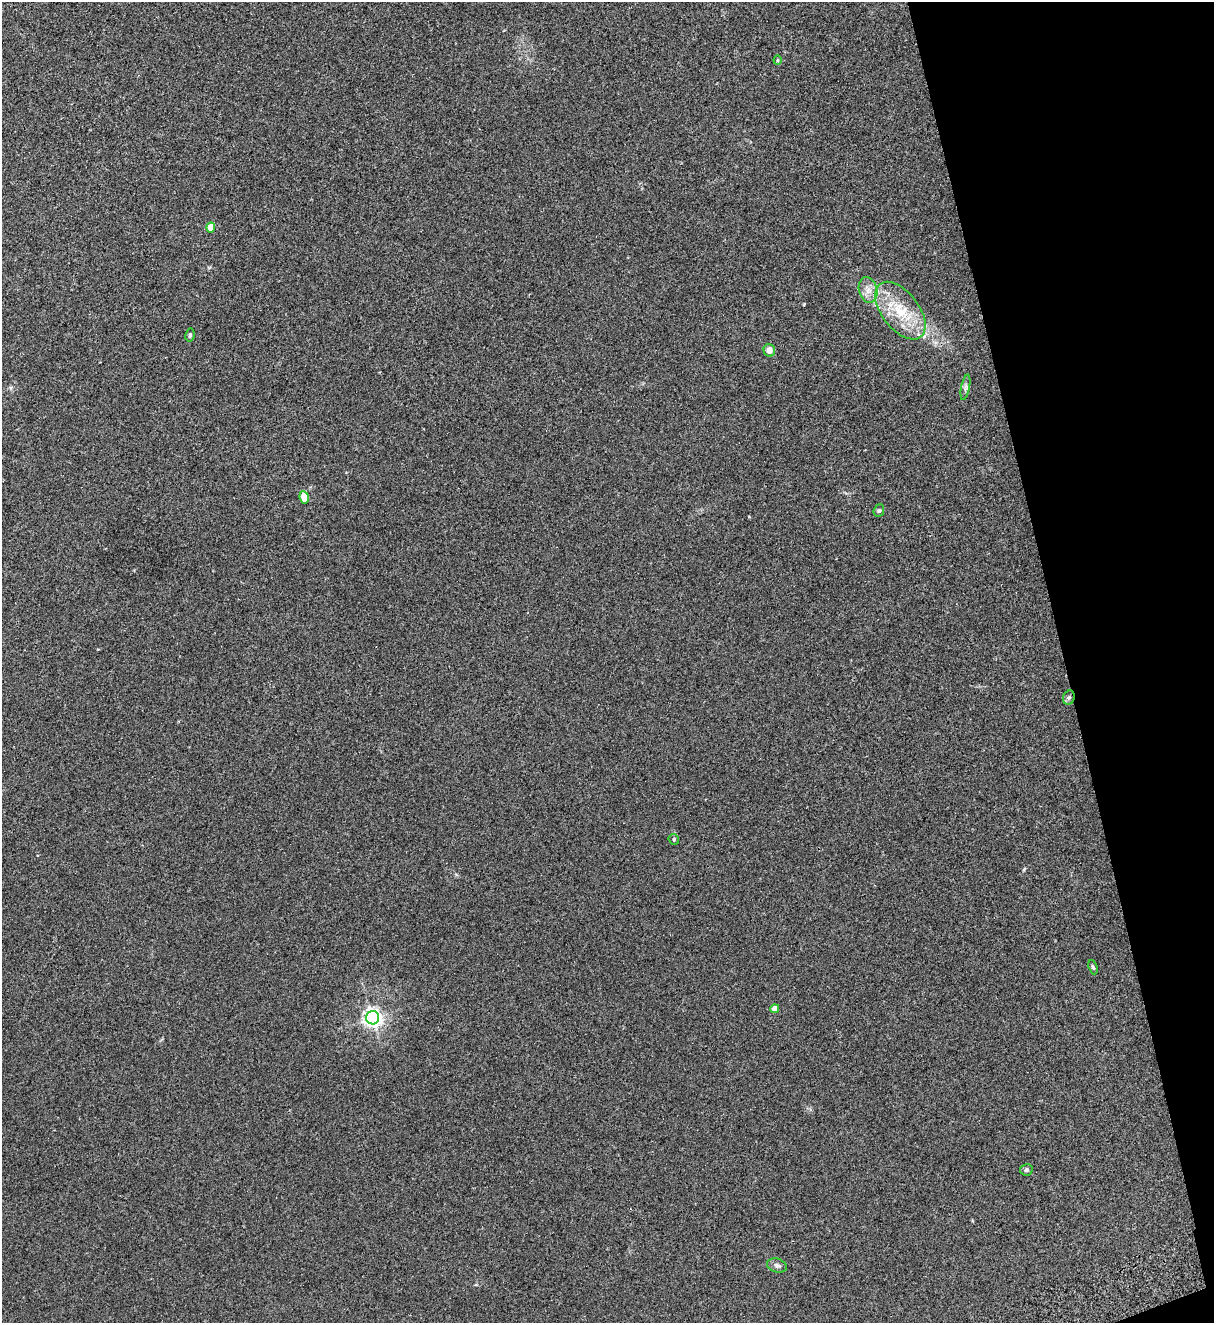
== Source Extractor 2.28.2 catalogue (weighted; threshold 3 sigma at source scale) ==
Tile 12 of 4 x 4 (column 4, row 3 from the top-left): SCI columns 3809-5020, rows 1380-2700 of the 5314 x 5399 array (HDU 1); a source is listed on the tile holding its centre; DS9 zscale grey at full resolution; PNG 1216 x 1325 px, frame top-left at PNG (2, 2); each listed source drawn as its Kron ellipse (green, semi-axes under 4 px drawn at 4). Shown black and unused: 13% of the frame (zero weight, under 2 of 3 exposures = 3% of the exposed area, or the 3 px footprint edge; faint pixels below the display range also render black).
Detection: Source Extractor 2.28.2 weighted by HDU 2 'WHT'; one run over the whole footprint, this tile lists its part. Background 0.0624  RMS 0.007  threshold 0.0316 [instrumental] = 3 sigma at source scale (4.5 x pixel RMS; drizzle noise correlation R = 1.50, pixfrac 1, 0.05/0.05 arcsec/px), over >= 5 px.
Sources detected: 16; all 16 listed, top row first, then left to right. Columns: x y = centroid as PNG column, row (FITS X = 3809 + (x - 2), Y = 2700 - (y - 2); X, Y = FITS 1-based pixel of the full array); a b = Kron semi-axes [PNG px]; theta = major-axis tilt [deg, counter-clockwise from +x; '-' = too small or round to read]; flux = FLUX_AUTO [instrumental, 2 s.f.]
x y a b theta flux
778 60 4 4 - 0.81
211 227 5 4 - 11
868 290 13 9 -75 5.4
900 311 33 18 -52 27
190 335 6 4 79 1.2
769 350 6 5 - 4.7
965 387 13 4 80 1.8
304 497 6 4 -82 14
879 511 6 5 - 1.1
1069 698 7 5 68 1.6
674 839 5 5 - 0.93
1093 967 7 4 -71 1.1
775 1009 4 4 - 6.6
373 1018 6 6 - 310
1026 1170 6 5 - 1.5
777 1266 10 7 -17 2.2
Overlapping masked pixels (flux is a lower limit): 1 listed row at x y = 1069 698